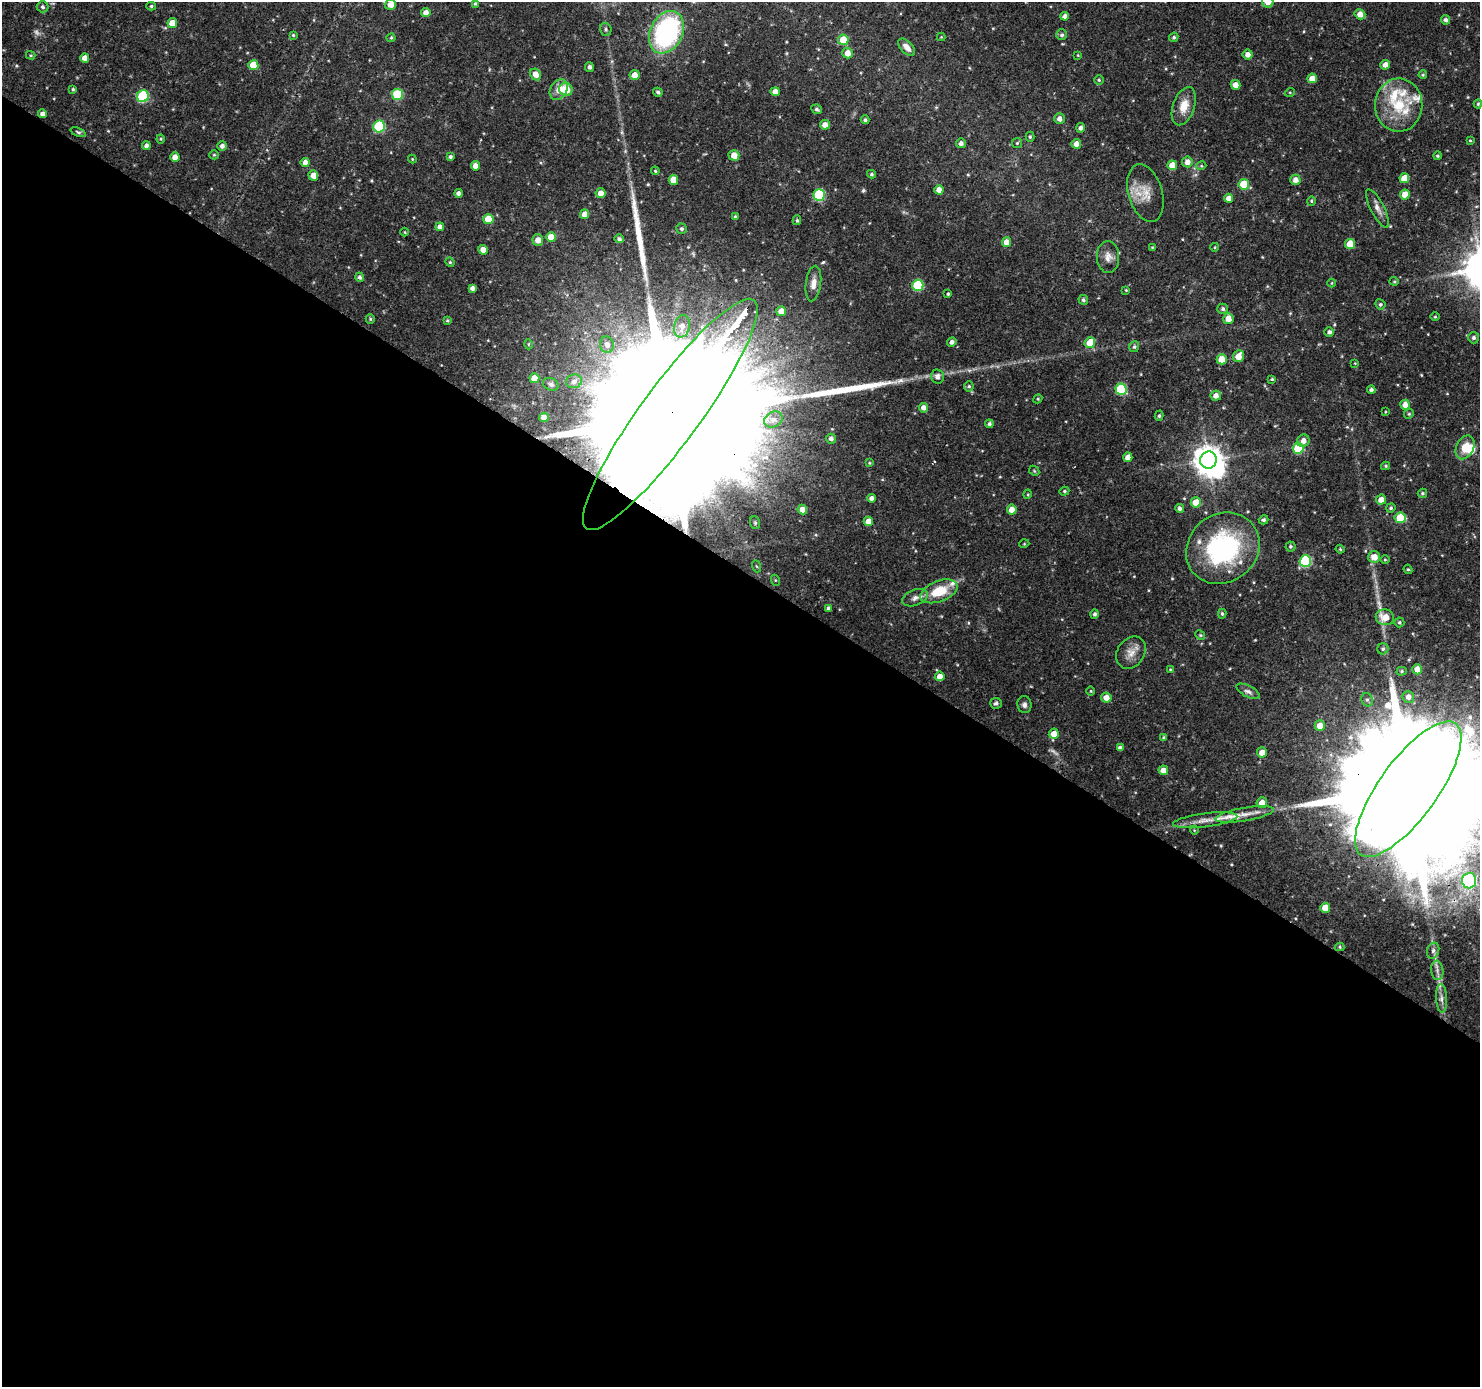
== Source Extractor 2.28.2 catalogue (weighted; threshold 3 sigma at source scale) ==
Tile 14 of 4 x 4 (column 2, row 4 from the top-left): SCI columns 1483-2960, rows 188-1572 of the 5923 x 5981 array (HDU 1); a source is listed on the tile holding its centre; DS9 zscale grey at full resolution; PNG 1482 x 1389 px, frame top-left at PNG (2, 2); each listed source drawn as its Kron ellipse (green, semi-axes under 4 px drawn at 4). Shown black and unused: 59% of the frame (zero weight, under 3 of 4 exposures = <1% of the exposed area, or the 3 px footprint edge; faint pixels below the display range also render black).
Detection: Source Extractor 2.28.2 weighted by HDU 2 'WHT'; one run over the whole footprint, this tile lists its part. Background 0.0337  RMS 0.0023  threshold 0.0102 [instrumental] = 3 sigma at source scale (4.5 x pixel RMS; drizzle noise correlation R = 1.50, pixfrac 1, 0.0396/0.0396 arcsec/px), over >= 5 px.
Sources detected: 239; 3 too faint to see at this stretch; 2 inside a brighter object's white glare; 1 cosmic-ray / hot-pixel residue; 2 long thin detections or spike segments (spike, bleed or trail) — neither listed nor drawn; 10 inside a brighter listed object's ellipse — not listed separately; the other 221 listed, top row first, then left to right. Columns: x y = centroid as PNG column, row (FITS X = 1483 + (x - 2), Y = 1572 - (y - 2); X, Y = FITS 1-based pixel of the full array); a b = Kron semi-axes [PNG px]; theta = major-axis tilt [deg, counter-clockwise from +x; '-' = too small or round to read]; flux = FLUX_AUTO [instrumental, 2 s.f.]
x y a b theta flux
1268 2 6 5 - 1.6
390 4 6 5 - 2
475 4 4 4 - 0.36
151 6 5 4 - 0.35
42 7 6 5 - 0.57
426 13 4 4 - 1.7
1360 14 5 5 - 2
1065 16 4 4 - 1.1
1446 20 5 4 - 0.68
172 23 5 5 - 3.1
606 29 6 5 - 0.46
666 32 22 16 63 36
293 35 4 4 - 0.25
1062 35 5 5 - 0.55
941 37 4 4 - 0.19
1174 37 5 4 - 0.4
391 38 4 4 - 0.26
843 40 5 5 - 4.8
907 47 10 6 -47 1.6
848 53 5 5 - 2
31 55 5 4 - 0.27
1078 55 4 3 - 0.18
1248 55 5 5 - 1.3
85 58 4 4 - 1.8
253 65 5 5 - 4.7
1385 65 5 4 - 1.5
589 67 5 4 - 0.64
536 74 6 5 - 1.9
635 75 5 5 - 1.9
1423 75 4 3 - 0.26
1312 78 5 4 - 2.2
1099 80 5 4 - 0.31
1236 85 5 4 - 1.8
73 89 4 4 - 0.3
566 89 7 6 - 5.6
559 90 11 8 58 2
658 92 5 4 - 0.44
775 92 4 4 - 1.9
1290 92 5 3 - 0.2
397 94 5 5 - 12
143 96 6 6 - 21
1478 104 4 4 - 0.3
1399 105 26 24 89 9.4
1184 106 20 11 71 3.4
817 109 5 4 - 0.52
43 114 4 4 - 1.1
1059 119 5 5 - 1.2
865 120 4 4 - 0.44
825 125 5 4 - 1.8
379 126 6 5 - 17
1081 128 4 4 - 0.88
78 132 8 4 -22 0.41
1030 137 5 4 - 0.35
161 139 4 4 - 0.25
1470 140 4 3 - 0.23
961 143 5 5 - 0.78
1017 143 5 5 - 0.31
1076 144 5 4 - 1.6
146 146 4 4 - 0.77
222 146 5 4 - 0.81
214 155 5 4 - 0.28
734 155 5 5 - 2.1
1437 156 4 4 - 0.34
175 157 4 4 - 1.8
450 157 4 4 - 0.45
412 159 4 4 - 0.21
305 162 4 4 - 1.6
1187 162 5 5 - 1.4
1172 165 5 5 - 2.8
476 166 5 4 - 1.8
1201 166 5 3 - 0.26
655 171 4 3 - 0.25
871 174 4 3 - 0.34
313 175 5 5 - 1.9
1404 178 5 5 - 2.6
673 180 5 5 - 2.9
1295 180 5 5 - 1.5
1244 184 5 5 - 7.2
939 190 4 4 - 1.8
458 193 4 4 - 0.68
600 193 5 5 - 1.6
1145 193 29 17 -73 4.5
1405 194 5 5 - 3.2
819 195 6 5 - 18
1229 198 4 4 - 1.8
1311 201 4 4 - 0.25
1377 208 21 6 -63 1.6
584 214 5 4 - 1.8
735 216 4 3 - 0.29
488 219 5 5 - 5
797 220 5 4 - 0.32
440 227 4 4 - 1.5
682 229 5 5 - 0.43
405 232 4 3 - 0.19
551 237 5 5 - 3.5
619 239 5 4 - 0.58
538 240 5 5 - 1.8
1007 242 5 4 - 2
1350 244 5 5 - 4.5
1152 247 4 4 - 0.22
1215 247 4 3 - 0.18
483 250 5 4 - 1.9
1108 257 16 11 -88 1.9
450 262 5 4 - 0.26
360 277 5 4 - 0.63
1394 281 4 4 - 0.26
813 283 18 7 83 2
1332 283 4 3 - 0.19
918 285 5 5 - 14
472 288 4 4 - 0.89
1126 290 4 4 - 0.2
948 294 4 3 - 0.31
1083 300 5 4 - 0.49
1380 304 5 5 - 0.45
1223 309 5 5 - 0.51
781 311 5 5 - 2.3
1435 317 5 3 - 0.22
370 319 5 4 - 0.28
1228 319 5 5 - 2.4
447 320 4 3 - 0.26
682 326 11 7 77 1.6
1329 332 5 4 - 0.77
1474 338 6 5 - 0.6
952 342 4 4 - 0.87
1090 343 5 5 - 4.3
528 344 5 3 - 0.22
607 345 8 7 - 1.3
1134 347 5 5 - 0.4
1238 356 6 5 - 2.5
1222 359 5 5 - 3.3
1355 363 3 3 - 0.16
937 377 7 6 - 1.1
534 378 5 5 - 2.8
1272 379 3 3 - 0.26
574 381 8 6 17 0.96
551 384 8 6 -27 0.6
969 386 5 4 - 0.36
1121 389 6 5 - 14
1371 390 4 4 - 0.67
1216 396 5 5 - 1.3
1038 399 5 4 - 0.27
1405 405 5 5 - 1.8
923 408 5 4 - 1.2
1385 411 3 2 - 0.22
670 414 142 29 54 47000
1409 414 5 4 - 0.3
1159 416 5 4 - 0.35
544 418 5 4 - 2.1
773 419 9 7 33 1.2
989 424 4 4 - 0.56
831 439 5 5 - 0.83
1303 441 6 6 - 1.4
1465 447 12 8 63 3.4
1298 448 5 5 - 12
1128 457 5 4 - 1.9
1208 460 8 8 - 300
869 463 4 3 - 0.24
1386 466 4 4 - 0.26
1034 471 5 4 - 0.28
1064 491 5 4 - 0.3
1422 493 5 4 - 0.37
1028 494 5 3 - 0.23
871 498 4 4 - 1
1381 500 5 5 - 1.8
1196 502 5 5 - 4.1
1179 508 4 4 - 0.59
1391 508 4 4 - 0.37
802 509 5 4 - 2.1
1012 510 5 5 - 2.3
1400 518 5 5 - 6.5
1264 520 5 4 - 0.49
868 521 4 4 - 2
755 523 6 5 - 0.39
1024 544 5 3 - 0.18
1290 546 5 5 - 0.37
1223 548 38 34 39 32
1340 549 4 3 - 0.27
1374 557 6 6 - 2.2
1385 560 4 3 - 0.21
1305 561 6 5 - 20
756 566 6 4 -70 0.37
1408 569 5 4 - 0.3
775 580 5 3 - 0.25
939 591 19 10 21 7
915 598 13 8 21 1.3
828 608 3 3 - 0.41
1095 614 5 4 - 0.55
1222 614 5 4 - 0.38
1385 617 9 8 - 3.2
1399 622 5 5 - 0.34
1200 635 5 4 - 0.25
1383 649 5 5 - 0.43
1131 653 17 13 56 2.5
1170 669 3 3 - 0.19
1417 669 5 5 - 1.8
1402 671 5 4 - 0.35
940 676 5 5 - 1.8
1091 691 5 3 - 0.21
1248 691 13 5 -27 0.82
1408 697 6 6 - 1.3
1106 698 5 5 - 2
1367 700 7 5 -67 0.58
996 703 6 5 - 0.54
1024 705 8 7 - 0.81
1320 726 5 5 - 2.2
1054 734 5 5 - 2.1
1164 738 4 4 - 0.42
1120 748 4 4 - 0.8
1262 752 5 5 - 2.1
1163 770 5 4 - 1.7
1408 789 81 29 54 23000
1262 803 5 5 - 2.1
1245 814 29 6 10 2.9
1205 820 32 7 7 2.9
1194 830 4 3 - 0.17
1469 881 8 7 - 30
1325 908 5 5 - 2.8
1340 947 4 4 - 0.31
1433 951 8 6 72 0.77
1437 970 9 6 -84 1
1441 998 14 5 -87 1.2
Overlapping masked pixels (flux is a lower limit): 2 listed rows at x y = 670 414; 1408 789
Isophote crosses this tile's border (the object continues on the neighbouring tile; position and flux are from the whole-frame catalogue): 2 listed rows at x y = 1268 2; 1408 789